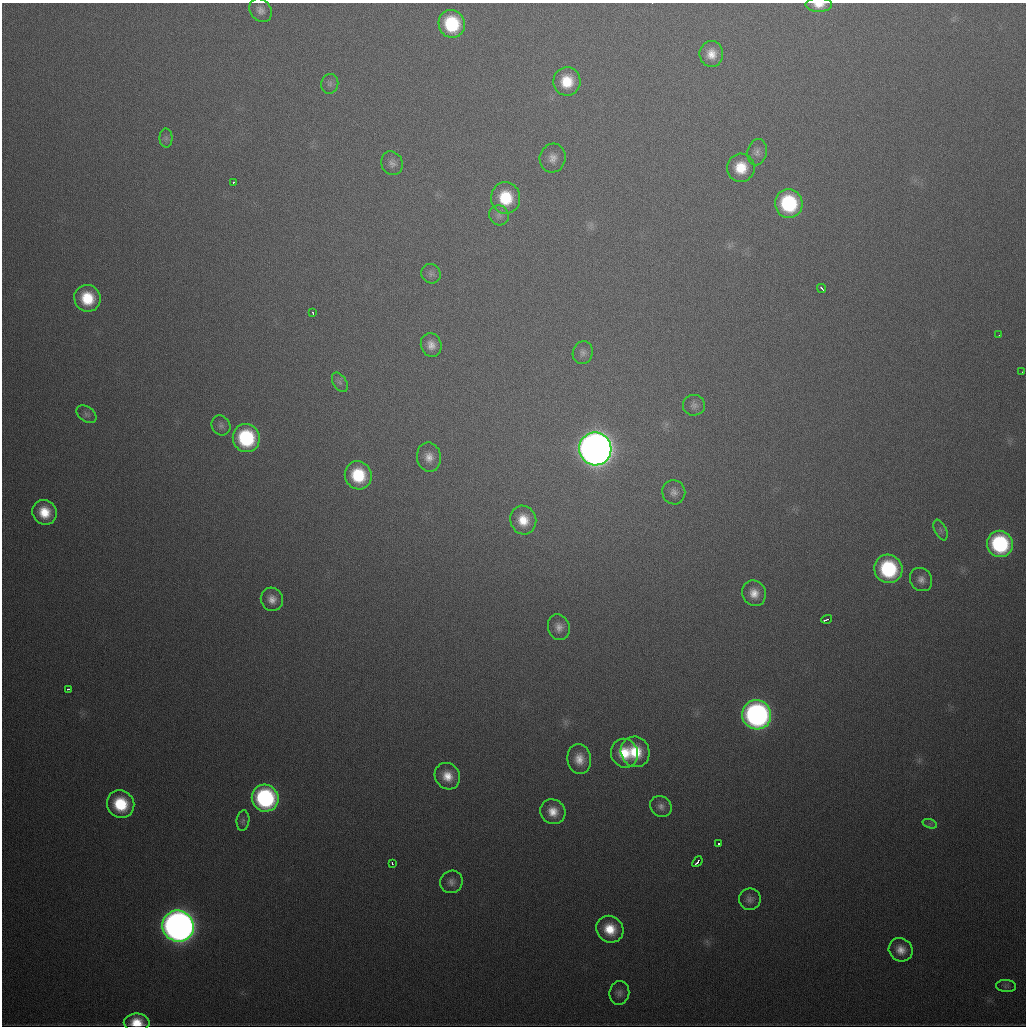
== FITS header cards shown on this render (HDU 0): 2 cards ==
NAXIS1  =                 1024
NAXIS2  =                 1024

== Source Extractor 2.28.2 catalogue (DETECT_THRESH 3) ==
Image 1024 x 1024 px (HDU 0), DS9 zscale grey, 1 PNG px = 1 image px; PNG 1028 x 1028 px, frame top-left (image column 1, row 1024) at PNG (2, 3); each listed source drawn as its Kron ellipse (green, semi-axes under 4 px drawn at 4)
Background 544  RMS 18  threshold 54.9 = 3 sigma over >= 5 px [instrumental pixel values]
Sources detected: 65; all 65 listed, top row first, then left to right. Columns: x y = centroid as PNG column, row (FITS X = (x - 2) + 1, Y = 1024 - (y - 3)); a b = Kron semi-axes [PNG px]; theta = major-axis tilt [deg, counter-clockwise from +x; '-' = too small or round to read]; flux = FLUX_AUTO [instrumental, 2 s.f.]
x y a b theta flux
819 5 13 7 0 1.3e+04
260 10 13 10 -54 8.6e+03
452 24 14 13 - 8.0e+04
711 54 13 12 - 1.7e+04
567 81 14 13 - 3.4e+04
330 84 10 8 74 5.1e+03
166 138 9 6 -90 4.5e+03
757 152 13 9 78 7.8e+03
553 158 14 13 - 1.2e+04
392 163 12 10 -62 6.9e+03
741 168 14 14 - 3.4e+04
233 182 3 3 - 2.8e+03
506 198 16 14 -82 5.3e+04
789 203 14 14 - 1.1e+05
499 215 10 9 - 6.5e+03
431 274 10 9 - 5.6e+03
822 288 5 2 - 3.1e+03
87 298 13 13 - 4.4e+04
313 313 4 2 - 1.9e+03
999 335 3 2 - 1.4e+03
431 345 12 10 -73 1.2e+04
583 353 11 10 - 6.6e+03
1022 372 3 2 - 9.9e+02
340 382 11 6 -58 4.9e+03
694 405 11 10 - 6.4e+03
87 414 11 7 -37 4.7e+03
221 425 10 9 - 5.2e+03
246 438 14 13 - 1.1e+05
595 449 16 16 - 1.9e+06
429 457 14 12 -80 1.4e+04
358 475 14 13 - 6.1e+04
674 492 12 11 - 8.3e+03
44 512 13 11 -51 3.0e+04
523 520 14 13 - 2.5e+04
940 530 11 5 -64 4.5e+03
1000 544 13 13 - 1.4e+05
888 569 14 14 - 1.2e+05
921 580 12 10 -54 9.0e+03
754 593 13 11 -67 1.6e+04
272 599 12 11 - 1.1e+04
827 619 5 3 - 7.0e+03
559 627 13 10 -72 1.0e+04
68 689 3 2 - 3.4e+03
757 715 15 14 - 4.2e+05
635 752 15 14 - 4.3e+04
625 753 14 13 - 3.5e+04
579 759 15 12 -83 1.8e+04
447 776 14 12 -55 2.0e+04
265 798 14 13 - 1.9e+05
121 804 14 13 - 6.0e+04
661 806 11 10 - 7.9e+03
553 812 13 12 - 1.8e+04
243 821 10 6 82 3.9e+03
930 824 7 4 -18 2.9e+03
718 844 3 3 - 4.5e+03
697 862 6 3 48 8.3e+03
392 863 3 2 - 1.9e+03
451 882 11 11 - 7.6e+03
750 899 11 10 - 6.9e+03
178 926 16 15 - 1.4e+06
610 929 14 13 - 3.1e+04
901 950 12 11 - 1.4e+04
1006 986 10 6 -4 3.6e+03
619 993 12 10 81 6.6e+03
137 1022 13 9 -2 2.7e+04
At the frame edge (FLAGS 8, measured only in part): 2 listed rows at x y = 819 5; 137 1022